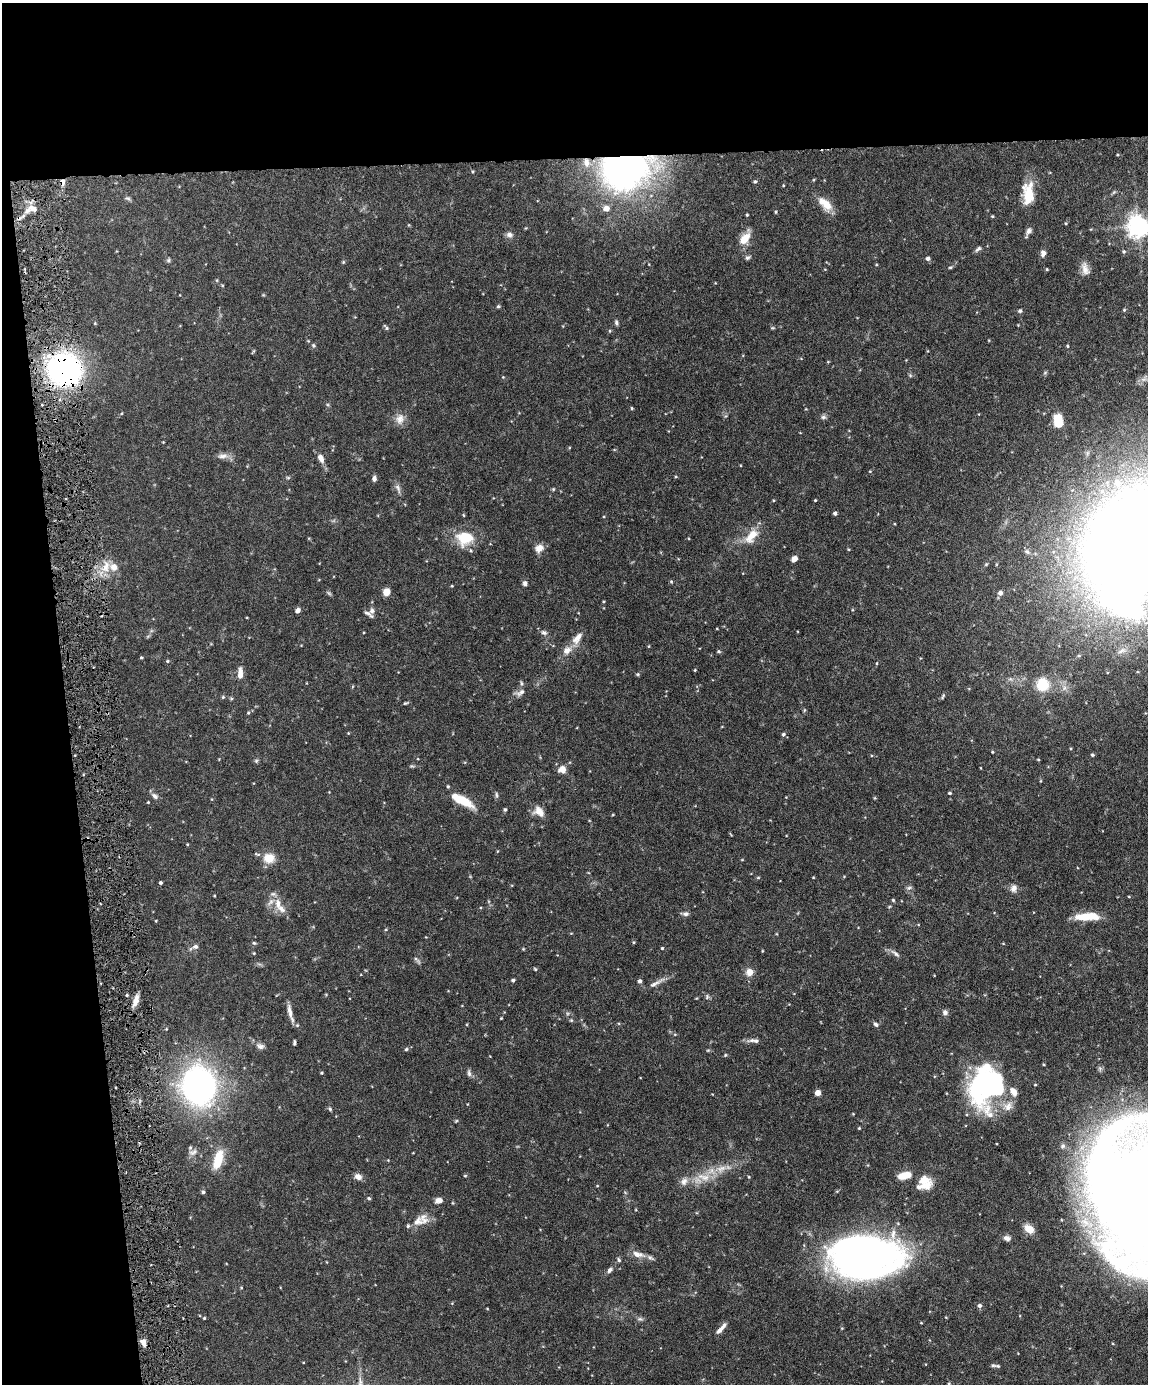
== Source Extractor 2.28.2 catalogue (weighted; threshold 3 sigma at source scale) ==
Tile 1 of 4 x 3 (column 1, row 1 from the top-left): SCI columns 2-1147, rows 3004-4385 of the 4588 x 4517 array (HDU 1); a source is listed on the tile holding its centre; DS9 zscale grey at full resolution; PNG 1150 x 1386 px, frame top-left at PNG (2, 3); no overlay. Shown black and unused: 17% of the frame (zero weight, under 4 of 8 exposures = <1% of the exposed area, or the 3 px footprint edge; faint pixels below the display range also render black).
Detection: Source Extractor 2.28.2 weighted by HDU 2 'WHT'; one run over the whole footprint, this tile lists its part. Background 0.0858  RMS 0.003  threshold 0.0122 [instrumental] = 3 sigma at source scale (4.09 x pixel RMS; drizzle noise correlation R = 1.36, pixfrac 0.8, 0.05/0.05 arcsec/px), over >= 5 px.
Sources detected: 208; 3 inside a brighter object's white glare — not listed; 15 inside a brighter listed object's ellipse — not listed separately; the other 190 listed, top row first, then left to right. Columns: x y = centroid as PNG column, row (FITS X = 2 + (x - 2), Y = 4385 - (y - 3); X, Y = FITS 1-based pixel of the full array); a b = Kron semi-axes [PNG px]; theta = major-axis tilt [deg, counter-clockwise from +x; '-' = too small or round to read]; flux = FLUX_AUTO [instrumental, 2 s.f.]
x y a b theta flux
626 169 49 34 13 100
755 181 6 4 73 0.43
63 182 8 5 -85 1.1
783 185 4 2 - 0.19
1114 192 7 4 19 0.38
1028 193 27 13 89 7.1
128 198 7 5 -19 0.52
825 204 22 11 -47 3.8
606 208 6 6 - 2.5
32 209 16 9 13 2.5
776 212 5 3 - 0.26
747 215 3 3 - 0.28
992 216 4 4 - 0.25
1066 223 4 4 - 0.26
1138 226 7 7 - 210
1029 231 11 6 55 1
509 235 8 7 - 1.1
745 238 17 9 56 4
978 249 9 5 40 0.63
1124 252 6 6 - 0.47
1043 253 7 6 - 1.1
748 257 8 5 26 0.61
928 258 5 4 - 0.85
168 260 6 5 - 0.43
343 262 5 4 - 0.29
950 267 5 3 - 0.3
1047 269 4 3 - 0.25
1085 269 17 9 -72 2.1
217 280 5 3 - 0.26
498 306 5 4 - 0.38
1124 310 5 4 - 0.3
1020 311 5 5 - 0.49
616 322 7 4 -74 0.56
386 327 8 3 -49 0.47
773 328 6 3 0 0.28
314 345 6 5 - 0.43
1067 346 4 3 - 0.3
253 351 6 3 63 0.29
64 369 31 29 -26 61
1045 373 6 4 20 0.35
910 375 6 4 -46 0.36
503 377 4 4 - 0.22
632 408 4 4 - 0.28
122 413 4 3 - 0.23
823 417 8 6 -14 0.65
400 419 15 11 74 2.3
1058 420 14 8 -78 7.1
223 456 15 8 7 1.5
321 458 11 6 -64 1.7
870 471 4 3 - 0.22
288 478 6 4 -19 0.32
374 478 7 5 88 0.75
398 488 15 5 -65 1
553 489 5 4 - 0.3
773 500 4 3 - 0.21
815 500 3 2 - 0.24
835 513 4 4 - 0.71
751 536 25 13 51 4.8
465 538 22 18 2 8
1133 543 66 52 54 870
539 548 10 8 37 2.2
1027 552 7 5 -37 0.54
794 559 6 5 - 1.6
106 566 19 10 84 3.6
671 581 5 4 - 0.31
525 583 6 6 - 0.75
452 586 4 3 - 0.2
386 592 7 6 - 2.6
329 593 8 4 -36 0.43
1000 593 6 5 - 0.93
298 610 5 4 - 1.1
372 611 9 7 69 1.1
544 632 9 6 -19 0.83
577 638 18 9 52 2.5
649 646 4 3 - 0.21
719 651 5 4 - 0.44
141 657 4 3 - 0.32
167 661 5 4 - 0.33
877 663 5 3 - 0.23
695 670 3 3 - 0.23
240 673 14 6 87 2
638 674 5 4 - 0.34
1042 684 16 16 - 7
520 693 16 8 24 1.5
943 696 7 3 66 0.43
223 697 5 5 - 0.35
405 703 6 3 22 0.34
248 713 5 4 - 0.33
348 733 4 3 - 0.21
783 734 6 5 - 0.49
992 752 4 3 - 0.24
1092 755 4 4 - 0.39
1038 759 4 3 - 0.24
256 761 6 5 - 0.42
412 766 7 4 -1 0.38
562 769 8 7 - 2.5
1040 781 5 3 - 0.21
448 786 4 3 - 0.33
950 793 4 3 - 0.43
497 795 9 4 -85 0.49
155 796 11 7 -39 1
465 801 24 10 -30 5.6
148 802 4 3 - 0.22
505 810 4 4 - 0.46
539 811 14 10 -40 2.6
187 844 4 3 - 0.21
269 858 13 11 0 4.2
813 877 4 2 - 0.19
844 877 5 3 - 0.22
758 878 5 3 - 0.3
160 883 3 3 - 0.41
909 888 9 5 21 0.6
1014 888 11 8 73 1.4
214 896 3 2 - 0.21
1129 897 5 3 - 0.23
893 900 4 4 - 0.34
278 904 15 8 -87 2.4
686 914 9 6 5 0.81
1086 917 23 7 4 8.1
156 921 4 3 - 0.2
634 942 5 3 - 0.28
254 943 5 4 - 0.4
195 946 8 7 - 0.95
662 948 3 3 - 0.29
523 949 4 3 - 0.23
762 951 4 2 - 0.2
254 953 4 3 - 0.25
895 953 15 5 -39 1.1
417 960 12 4 -45 0.59
535 969 4 4 - 0.32
749 972 9 9 - 2.2
513 980 4 4 - 0.53
640 981 5 4 - 0.7
656 983 28 5 29 1.8
127 995 4 3 - 0.3
707 997 7 5 72 0.51
136 1000 15 6 72 2.1
290 1011 20 5 -80 1.8
945 1012 7 7 - 0.84
501 1018 3 2 - 0.21
571 1020 5 4 - 0.32
876 1024 7 6 - 0.65
297 1025 5 5 - 0.41
675 1034 5 3 - 0.24
752 1040 15 5 5 1.2
294 1043 6 3 86 0.44
260 1046 11 7 -16 1.2
406 1049 5 4 - 0.37
708 1050 6 3 18 0.29
725 1055 5 4 - 0.3
1044 1065 4 3 - 0.23
322 1073 3 3 - 0.26
469 1073 10 5 -84 0.74
199 1086 30 25 -76 89
989 1086 44 37 78 49
818 1093 4 4 - 3.1
330 1109 6 4 -62 0.38
853 1114 3 3 - 0.21
456 1121 5 4 - 0.27
859 1128 3 3 - 0.26
193 1152 14 8 23 1.4
218 1159 23 10 73 7.1
721 1169 19 10 19 3.7
465 1176 5 3 - 0.28
902 1176 9 7 1 3
358 1177 9 7 -22 1.5
704 1177 23 10 -14 4.4
749 1177 4 4 - 0.25
924 1180 19 12 1 3.7
684 1181 11 9 61 1.6
597 1186 4 3 - 0.2
203 1192 5 5 - 0.5
1145 1196 100 75 -75 910
369 1198 5 4 - 0.36
439 1200 8 6 9 1.5
417 1221 17 13 28 3.3
1029 1229 12 8 -39 2.9
1007 1238 9 6 -13 1.1
638 1254 16 7 -12 2.2
865 1257 54 34 1 190
619 1260 7 5 -61 0.45
610 1270 8 6 46 0.81
241 1288 4 3 - 0.22
980 1305 6 6 - 0.63
487 1309 4 2 - 0.18
204 1318 4 4 - 0.27
640 1319 8 5 -1 0.62
723 1327 13 5 54 1.1
143 1342 9 6 -73 1.5
993 1365 7 4 0 0.45
Overlapping masked pixels (flux is a lower limit): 3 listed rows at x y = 626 169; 63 182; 64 369
Isophote crosses this tile's border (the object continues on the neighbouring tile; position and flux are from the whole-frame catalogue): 3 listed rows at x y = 1138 226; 1133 543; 1145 1196